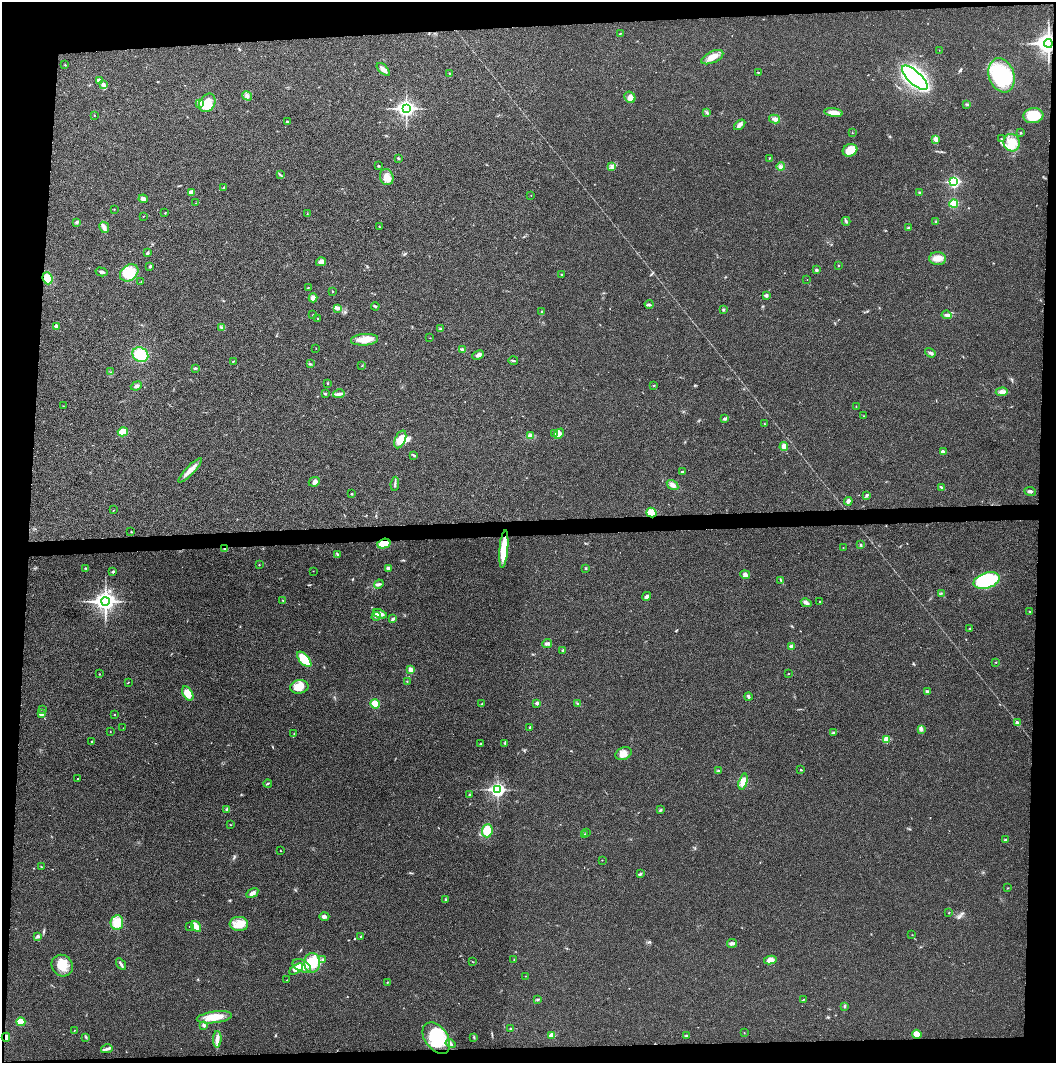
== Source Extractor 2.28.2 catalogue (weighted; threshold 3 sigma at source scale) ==
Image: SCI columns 9-4223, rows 1-4242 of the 4227 x 4252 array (HDU 1 of 3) = the unmasked area's bounding box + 8 px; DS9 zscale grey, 4 x 4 block average (1 PNG px = mean of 4 x 4 image px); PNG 1058 x 1065 px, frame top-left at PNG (2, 2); each listed source drawn as its Kron ellipse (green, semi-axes under 4 px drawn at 4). Shown black and unused: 9% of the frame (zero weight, under 3 of 4 exposures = <1% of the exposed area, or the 3 px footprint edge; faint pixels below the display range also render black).
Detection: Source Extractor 2.28.2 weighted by HDU 2 'WHT'. Background 0.0248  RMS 0.006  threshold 0.0269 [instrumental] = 3 sigma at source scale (4.5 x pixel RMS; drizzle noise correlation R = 1.50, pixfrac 1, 0.05/0.05 arcsec/px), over >= 5 px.
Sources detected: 264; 1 too faint to see at this stretch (4 x 4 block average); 1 inside a brighter object's white glare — neither listed nor drawn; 1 coinciding with a brighter row at this scale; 11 inside a brighter listed object's ellipse — not listed separately; the other 250 listed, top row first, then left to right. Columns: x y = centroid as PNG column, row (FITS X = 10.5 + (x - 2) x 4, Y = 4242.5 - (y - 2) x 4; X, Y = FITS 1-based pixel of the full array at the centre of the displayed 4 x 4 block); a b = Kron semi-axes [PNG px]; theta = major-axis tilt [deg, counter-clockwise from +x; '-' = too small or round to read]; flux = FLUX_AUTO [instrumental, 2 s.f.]
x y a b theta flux
620 34 3 2 - 2
1048 43 4 4 - 2000
939 50 2 2 - 1.1
712 57 12 5 25 30
65 65 2 2 - 1.4
383 69 8 3 -43 25
758 72 2 2 - 4
449 73 2 2 - 1.7
1002 75 17 12 -71 280
915 78 16 6 -43 960
99 80 4 2 - 13
104 85 4 3 - 8
247 96 5 3 - 7.4
630 97 6 5 - 15
199 103 3 2 - 4.6
207 103 10 7 58 61
967 104 2 2 - 2.4
406 109 4 3 - 1300
706 112 3 2 - 2.5
834 112 9 4 -8 27
95 115 2 2 - 0.96
1033 116 10 7 6 81
775 119 5 4 - 11
287 122 3 2 - 3.3
740 125 6 3 37 10
852 133 2 2 - 1.2
1020 133 2 2 - 2.4
936 139 4 3 - 19
1001 139 2 2 - 1.3
1012 143 9 8 - 41
850 150 7 6 - 56
398 158 3 2 - 3.5
769 158 3 2 - 1.2
378 166 2 2 - 2.9
612 167 3 2 - 5.8
781 167 4 3 - 7.9
280 175 4 2 - 3.1
387 177 8 6 -75 30
954 182 3 2 - 480
224 187 2 2 - 4.4
191 192 2 2 - 51
920 192 3 2 - 4.1
531 195 2 2 - 0.85
143 199 4 4 - 11
196 203 2 2 - 1.1
954 204 4 3 - 47
114 209 2 2 - 1.1
165 213 2 2 - 1.9
307 214 2 2 - 1
143 216 2 2 - 1
846 221 4 2 - 5.9
77 222 3 3 - 4.2
936 222 4 2 - 4
104 227 6 4 -64 15
379 227 2 2 - 1.1
909 228 2 2 - 15
147 253 3 2 - 5.3
938 258 8 6 -3 25
321 262 5 4 - 13
150 266 2 2 - 4.9
838 266 2 2 - 1.8
816 270 3 3 - 6.1
101 272 6 2 -14 7.3
129 273 10 7 39 75
561 274 2 2 - 4.1
47 278 6 5 - 41
807 280 2 2 - 1.2
141 282 2 2 - 2.3
308 288 2 2 - 2
332 291 2 2 - 1.9
766 295 2 2 - 21
313 298 4 4 - 14
649 304 4 3 - 5.5
375 306 4 2 - 4.6
338 308 3 2 - 2.7
723 309 3 2 - 3.5
542 312 3 2 - 2.6
313 314 2 2 - 1.3
947 315 5 3 - 9
318 319 2 2 - 2.2
56 326 3 3 - 6.6
221 327 3 2 - 3.2
441 329 3 3 - 5.5
430 338 2 2 - 0.97
364 340 13 5 4 39
316 348 2 2 - 1.1
462 349 3 3 - 5.6
930 353 5 3 - 7.2
140 355 8 7 - 87
478 355 6 3 24 11
233 361 3 2 - 1.7
513 361 5 2 - 3.4
310 364 2 2 - 2.7
362 366 2 2 - 1.3
195 368 3 2 - 3.8
111 372 2 2 - 1.6
327 383 2 2 - 1.8
654 385 2 2 - 2.9
136 386 6 3 22 9.3
1002 392 6 4 2 14
325 394 3 2 - 3
339 394 6 3 11 12
63 406 2 2 - 1.1
856 407 2 2 - 0.9
864 416 2 2 - 0.8
725 419 2 2 - 2
764 424 2 2 - 2.2
123 432 5 4 - 34
554 433 3 2 - 5.1
559 434 6 4 48 21
530 436 3 2 - 2.4
400 439 9 5 68 42
784 446 4 3 - 19
943 452 3 3 - 11
413 455 3 2 - 3.7
190 470 16 4 46 27
682 471 3 2 - 3.3
314 482 6 4 25 11
395 484 7 2 83 6.2
673 485 6 4 -34 14
941 487 3 2 - 3.6
1030 491 6 2 -8 7.8
352 494 2 2 - 5.9
867 495 3 2 - 2.7
848 501 4 3 - 10
113 510 2 2 - 0.82
651 512 5 4 - 35
131 532 3 2 - 2
384 544 7 4 15 60
861 545 3 2 - 3
843 548 2 2 - 1.1
225 549 3 3 - 7.2
504 549 19 4 85 96
337 554 4 3 - 4.3
259 565 2 2 - 2.2
85 568 2 2 - 2.6
388 568 3 3 - 8.9
586 568 3 2 - 2.2
113 571 3 2 - 4.3
313 571 2 2 - 0.84
745 575 5 4 - 11
781 580 4 2 - 4.1
987 581 13 7 17 290
379 584 5 3 - 6.7
941 593 2 2 - 1.1
646 596 4 3 - 9
283 600 2 2 - 1.4
105 601 4 3 - 1800
819 601 2 2 - 2.8
806 603 5 3 - 11
1030 611 2 2 - 2.1
380 614 7 3 -22 12
376 616 4 2 - 5.1
393 619 4 2 - 6
970 629 2 2 - 1.8
547 644 5 3 - 10
792 646 2 2 - 38
563 650 2 2 - 3.7
304 659 9 4 -49 71
996 662 2 2 - 1.8
410 670 3 3 - 15
99 674 2 2 - 1.1
788 674 2 2 - 1.5
407 681 2 2 - 1.7
128 682 3 2 - 1.7
299 687 9 6 9 40
927 691 3 2 - 5.8
188 693 8 4 -59 49
748 697 4 2 - 6.2
537 703 2 2 - 24
375 704 5 4 - 48
482 704 3 2 - 2.8
578 704 4 2 - 5.5
42 710 2 2 - 1.3
41 714 2 2 - 35
115 714 2 2 - 1.7
1017 723 3 3 - 7
530 727 2 2 - 4.2
123 728 2 2 - 0.69
921 729 4 3 - 9.5
110 731 2 2 - 1.2
834 732 3 2 - 2.7
294 734 2 2 - 1.5
886 739 2 2 - 110
91 741 2 2 - 2.5
505 743 3 2 - 3.7
481 744 2 2 - 2.5
624 754 8 6 27 23
801 770 2 2 - 2.5
718 771 3 2 - 3.7
78 779 2 2 - 1.1
743 782 8 3 74 38
268 783 4 2 - 3.1
497 790 3 3 - 950
469 795 3 2 - 3.1
227 809 3 3 - 4.6
661 810 3 2 - 3.1
231 825 2 2 - 1.2
487 831 6 5 - 82
587 832 2 2 - 0.91
584 834 3 2 - 2.2
1005 840 2 2 - 10
280 851 2 2 - 1.4
602 860 2 2 - 1
42 867 3 2 - 1.9
640 874 3 2 - 2.2
1008 888 3 2 - 1.7
252 893 6 3 31 15
446 900 2 2 - 2
949 913 2 2 - 1.6
324 916 5 3 - 10
117 922 7 6 - 55
239 924 9 7 -2 37
196 926 6 2 -56 64
190 927 2 2 - 2.6
912 935 2 2 - 1.2
38 936 3 2 - 9.1
361 936 3 2 - 2.6
732 943 5 3 - 7.4
322 960 4 2 - 4.2
514 960 2 2 - 1.5
770 960 6 3 9 26
473 962 2 2 - 1.4
312 963 10 8 -89 92
121 964 6 2 -56 7.9
62 966 11 10 - 51
302 966 10 6 -26 35
296 969 8 4 35 20
525 976 2 2 - 0.65
287 980 2 2 - 1.6
387 982 2 2 - 1.6
538 999 3 2 - 3.1
803 1000 3 2 - 2.2
845 1006 2 2 - 1.7
214 1017 18 5 7 52
21 1022 4 4 - 33
204 1025 3 3 - 8.4
511 1028 4 2 - 2.6
74 1030 2 2 - 1.2
744 1033 2 2 - 1.2
917 1034 5 4 - 28
552 1035 2 2 - 69
686 1036 3 2 - 3.4
6 1037 4 4 - 19
86 1037 3 2 - 2.6
474 1037 2 2 - 1.3
436 1038 17 11 -54 150
217 1039 8 4 88 16
451 1044 5 3 - 6.5
107 1049 6 3 13 8.1
Overlapping masked pixels (flux is a lower limit): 4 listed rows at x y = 1048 43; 384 544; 225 549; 6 1037
Diffuse or blended objects may show on this block-average render without a row.